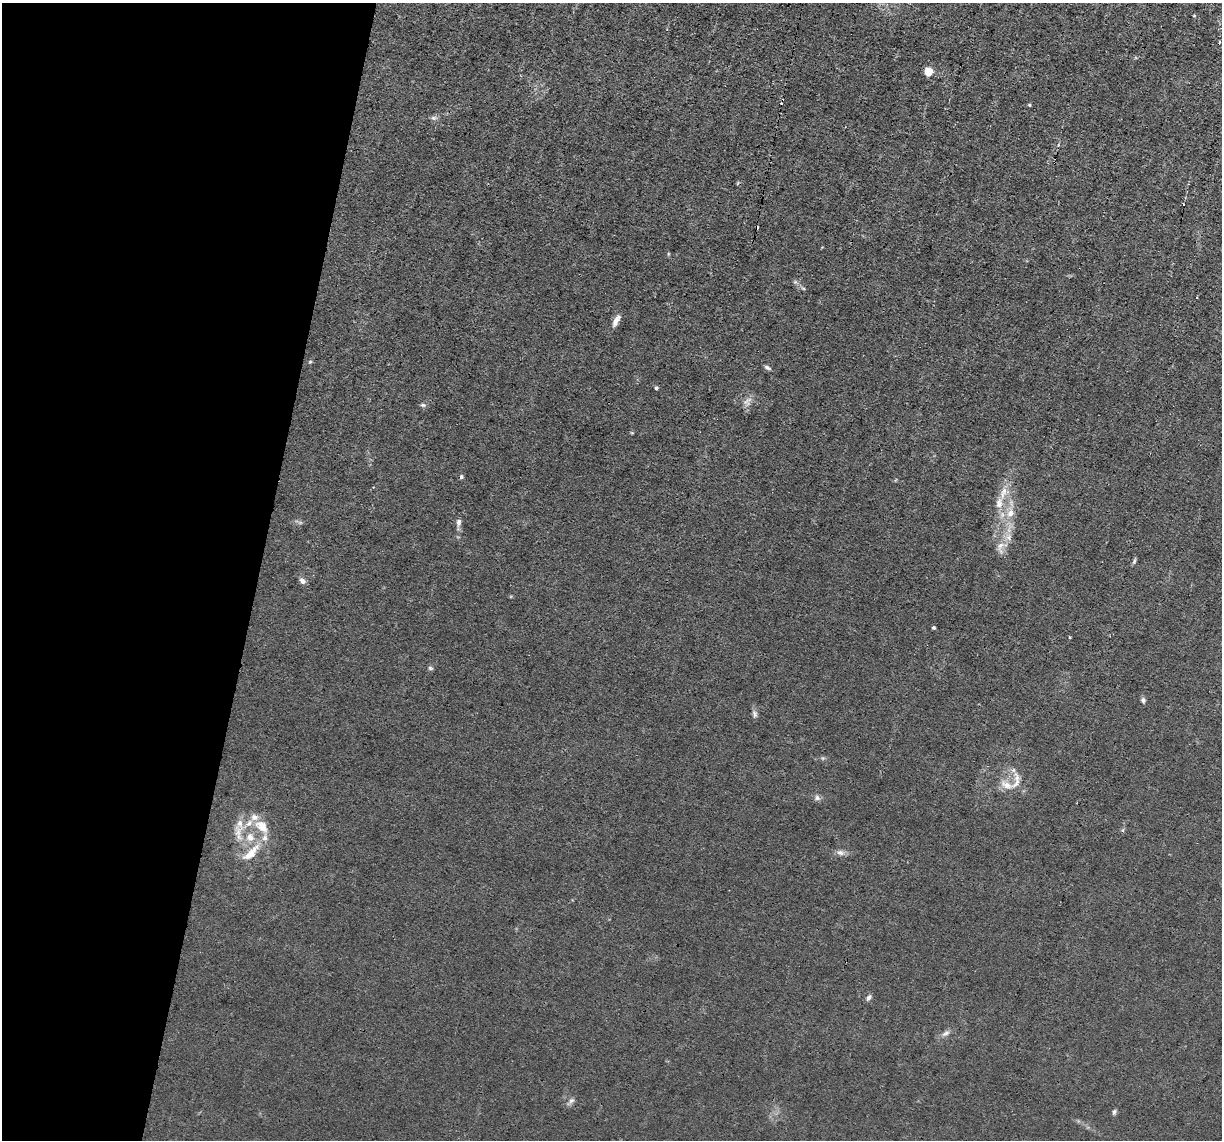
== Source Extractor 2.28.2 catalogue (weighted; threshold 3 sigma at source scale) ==
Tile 9 of 4 x 4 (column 1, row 3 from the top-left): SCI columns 1-1220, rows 1375-2512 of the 4882 x 4908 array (HDU 1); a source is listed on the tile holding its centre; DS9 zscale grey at full resolution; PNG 1224 x 1142 px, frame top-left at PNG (2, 3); no overlay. Shown black and unused: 21% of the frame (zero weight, under 3 of 4 exposures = <1% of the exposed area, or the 3 px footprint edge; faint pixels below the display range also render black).
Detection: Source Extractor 2.28.2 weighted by HDU 2 'WHT'; one run over the whole footprint, this tile lists its part. Background 0.012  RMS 0.003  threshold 0.0136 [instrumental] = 3 sigma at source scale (4.5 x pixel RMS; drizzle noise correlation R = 1.50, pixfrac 1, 0.05/0.05 arcsec/px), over >= 5 px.
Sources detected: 45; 3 cosmic-ray / hot-pixel residue — not listed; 7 inside a brighter listed object's ellipse — not listed separately; the other 35 listed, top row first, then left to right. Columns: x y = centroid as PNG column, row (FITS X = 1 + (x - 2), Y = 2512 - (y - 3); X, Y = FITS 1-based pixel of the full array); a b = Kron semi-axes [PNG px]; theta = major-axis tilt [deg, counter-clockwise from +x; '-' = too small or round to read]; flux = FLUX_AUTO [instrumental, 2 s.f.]
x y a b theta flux
1219 42 3 2 - 0.38
928 72 5 5 - 9.9
1029 105 4 4 - 0.36
433 118 8 6 0 0.87
1058 145 4 4 - 0.31
803 288 6 4 -19 0.43
616 321 17 6 60 2
310 362 5 4 - 0.35
767 368 9 5 -24 0.79
656 388 4 4 - 0.48
749 400 7 4 19 0.83
423 405 8 5 -1 0.66
1003 493 20 8 71 3.8
1010 513 12 9 49 3.1
459 522 11 7 -90 1.2
1000 546 17 10 54 3
1134 561 7 4 54 0.57
302 581 8 6 -51 1.3
934 628 4 4 - 0.4
1069 637 4 3 - 0.24
430 668 7 5 -22 0.55
1143 700 7 5 -55 0.76
755 714 12 6 -71 0.96
1016 781 30 11 80 4
817 798 8 7 - 0.96
240 823 21 13 73 4.4
262 827 23 13 -44 5.9
1123 830 6 4 71 0.41
250 837 11 10 - 3.4
251 853 29 9 44 6.3
840 853 12 7 -10 1.4
869 997 9 5 53 0.88
946 1033 12 6 34 1.4
571 1101 12 6 44 1.1
1114 1112 8 5 75 0.63